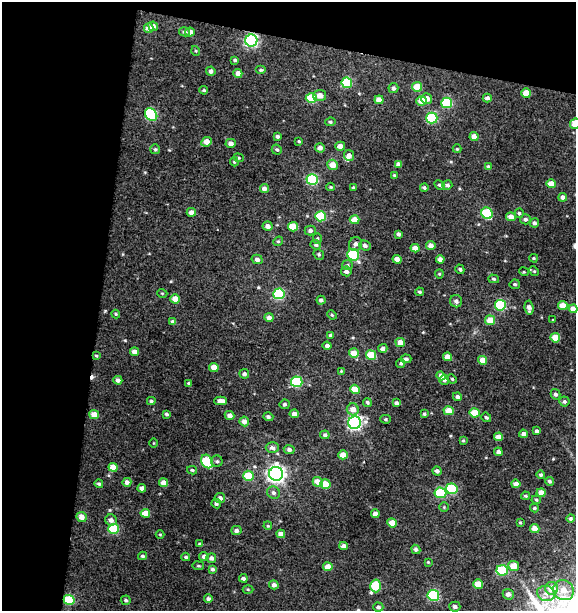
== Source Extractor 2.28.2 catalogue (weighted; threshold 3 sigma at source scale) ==
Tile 1 of 2 x 2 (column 1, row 1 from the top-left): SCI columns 60-633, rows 611-1219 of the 1264 x 1219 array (HDU 1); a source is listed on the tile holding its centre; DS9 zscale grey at full resolution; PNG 578 x 613 px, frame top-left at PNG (2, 2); each listed source drawn as its Kron ellipse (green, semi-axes under 4 px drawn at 4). Shown black and unused: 23% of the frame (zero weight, under 3 of 4 exposures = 1% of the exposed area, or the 3 px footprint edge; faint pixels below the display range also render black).
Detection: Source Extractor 2.28.2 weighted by HDU 2 'WHT'; one run over the whole footprint, this tile lists its part. Background 0.0139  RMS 0.0066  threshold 0.0295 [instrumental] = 3 sigma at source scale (4.5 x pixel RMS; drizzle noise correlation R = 1.50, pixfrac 1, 0.0396/0.0396 arcsec/px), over >= 5 px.
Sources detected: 224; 1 cosmic-ray / hot-pixel residue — neither listed nor drawn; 1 inside a brighter listed object's ellipse — not listed separately; the other 222 listed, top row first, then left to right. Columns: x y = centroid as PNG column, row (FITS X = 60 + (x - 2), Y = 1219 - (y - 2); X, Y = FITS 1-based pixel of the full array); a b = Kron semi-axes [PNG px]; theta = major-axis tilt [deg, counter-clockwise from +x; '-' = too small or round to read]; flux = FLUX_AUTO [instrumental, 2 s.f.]
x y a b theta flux
153 26 5 4 - 2.9
149 28 5 4 - 5.5
184 32 6 4 -13 1.7
190 32 4 4 - 3.5
251 40 6 6 - 110
196 51 5 3 - 0.56
235 60 4 3 - 0.94
261 70 5 4 - 0.82
211 71 5 4 - 2
238 73 4 4 - 3.9
347 83 5 5 - 35
417 87 5 4 - 13
393 88 5 5 - 1.8
204 90 4 3 - 0.82
526 93 5 4 - 8.5
320 95 6 5 - 4.8
311 98 5 5 - 24
487 98 4 4 - 1.7
427 99 5 5 - 5.4
379 100 4 4 - 6.3
421 101 5 5 - 8.1
447 103 5 5 - 41
151 115 7 5 -52 55
432 118 5 5 - 45
330 122 5 4 - 1
575 124 5 5 - 11
277 136 4 4 - 1.3
474 137 4 4 - 5.2
299 141 3 3 - 0.75
207 142 5 4 - 6
231 143 5 4 - 2.9
340 146 5 4 - 5.6
320 148 5 4 - 2.7
155 149 5 5 - 0.98
457 149 4 4 - 0.63
277 150 5 4 - 1.1
349 155 5 5 - 3.1
238 158 5 4 - 0.86
234 162 5 3 - 0.67
398 164 4 4 - 2
333 165 5 5 - 7.1
488 166 4 3 - 0.91
394 175 4 3 - 0.77
312 180 6 5 - 54
551 184 5 4 - 7.2
439 185 6 4 -27 1.1
447 185 5 5 - 1.8
331 187 4 3 - 0.63
353 187 4 3 - 0.74
264 188 4 4 - 2.4
424 188 4 3 - 1.2
563 197 4 4 - 2.9
191 212 4 4 - 3.8
487 213 6 5 - 31
519 213 4 4 - 1.2
321 216 5 5 - 25
511 217 5 4 - 5.3
525 219 5 5 - 1.5
354 220 5 4 - 6.7
534 223 4 4 - 1.5
267 226 5 4 - 2.9
293 227 5 4 - 13
310 231 5 5 - 1.9
398 234 4 3 - 1.6
317 238 5 4 - 0.9
278 241 5 4 - 0.79
356 244 7 6 - 2.4
316 245 5 4 - 1.2
365 245 6 5 - 1.9
431 245 5 4 - 3.3
415 248 4 4 - 4.8
319 254 6 5 - 0.98
353 255 6 5 - 46
534 258 4 3 - 0.77
257 259 5 4 - 2.2
397 259 4 4 - 5.2
440 259 4 4 - 3.1
347 265 5 5 - 1.1
460 269 5 4 - 1.1
346 271 5 5 - 2.1
534 271 5 4 - 0.81
524 272 5 3 - 0.56
439 274 4 4 - 0.68
494 279 5 4 - 1.1
515 284 5 4 - 1.1
420 292 4 3 - 0.91
162 293 5 3 - 0.54
279 294 5 5 - 44
175 299 5 4 - 8.1
321 300 4 4 - 1.9
456 301 6 6 - 2
500 305 5 5 - 45
563 306 5 4 - 7
529 308 7 4 -84 2.6
573 309 4 4 - 4.2
116 314 4 4 - 0.83
332 315 5 3 - 0.69
269 318 4 4 - 3
490 320 5 5 - 10
553 320 3 2 - 0.5
173 322 4 4 - 2.5
331 336 4 4 - 1.9
555 338 5 4 - 12
400 343 5 4 - 6.1
327 346 4 4 - 2.5
383 348 4 4 - 2.5
135 352 4 4 - 4
354 353 5 4 - 9.5
371 355 5 5 - 17
96 356 4 3 - 0.75
447 357 4 4 - 6.7
406 359 5 4 - 1.4
483 360 4 4 - 8
401 363 5 4 - 1.1
214 367 5 4 - 7
341 371 4 4 - 0.56
244 374 5 4 - 2.1
441 376 4 4 - 4.7
452 379 5 4 - 0.71
118 380 4 4 - 2
444 380 5 5 - 1.7
297 382 6 5 - 45
189 383 4 3 - 0.9
355 389 5 4 - 11
555 394 5 4 - 1.7
457 397 4 4 - 1.6
151 401 4 3 - 0.95
221 401 6 4 0 4
367 402 4 4 - 1.1
564 402 5 5 - 1.4
396 403 4 4 - 1.5
285 404 5 5 - 1.2
353 409 6 6 - 5
449 411 5 4 - 7.4
475 413 5 4 - 13
94 414 5 4 - 6.1
167 414 4 3 - 1.1
294 414 5 4 - 3.1
424 414 4 4 - 0.84
230 415 5 4 - 3.2
268 417 5 4 - 1.5
486 417 5 4 - 1.1
386 419 5 4 - 0.84
244 421 5 4 - 3.5
355 423 6 6 - 150
537 431 4 4 - 1.4
523 434 4 4 - 3.2
325 435 5 4 - 1.3
499 437 4 4 - 5.7
463 440 4 4 - 0.77
154 443 4 3 - 0.45
272 448 6 5 - 2.5
289 449 5 4 - 1.9
498 452 4 4 - 2
343 455 4 4 - 6.9
217 461 6 5 - 1.4
207 462 7 5 -60 37
113 467 4 4 - 7
192 470 5 3 - 1
437 471 5 4 - 1.8
276 474 7 7 - 260
541 475 4 4 - 1.2
248 476 5 5 - 18
549 481 4 4 - 1.2
127 482 4 4 - 2.8
318 482 5 4 - 6.5
164 483 5 4 - 5
99 484 4 4 - 1
325 484 5 4 - 12
516 484 4 4 - 4.3
142 488 4 4 - 3.3
452 489 6 5 - 36
273 493 6 6 - 2
440 493 6 5 - 31
541 493 4 4 - 5.1
526 496 4 3 - 0.91
220 498 5 5 - 2.4
536 500 5 4 - 0.78
216 504 5 4 - 1.4
444 507 4 4 - 0.73
534 508 4 3 - 0.91
145 513 5 4 - 9.4
375 514 4 4 - 4.3
81 517 5 4 - 5.3
571 518 4 4 - 1
111 520 6 5 - 2.8
392 523 5 4 - 8.1
520 523 4 3 - 0.68
268 526 4 3 - 0.61
535 528 4 4 - 7.2
114 529 5 5 - 33
236 530 5 4 - 1.9
160 534 4 3 - 0.53
281 534 4 4 - 4.7
200 544 4 3 - 1.2
344 546 4 4 - 2.3
416 549 5 4 - 1.6
142 556 4 3 - 1.2
204 556 4 4 - 2.1
186 557 4 3 - 1.1
211 558 5 5 - 1.9
428 562 4 3 - 0.58
198 566 6 3 -8 0.76
514 566 5 5 - 7.6
328 567 5 4 - 6.8
213 569 4 4 - 1.5
502 570 6 5 - 39
243 578 4 3 - 1.8
478 584 5 4 - 10
274 585 5 4 - 2.8
376 586 6 5 - 24
552 588 6 6 - 10
248 589 5 3 - 0.66
564 590 10 10 - 7.3
508 594 5 5 - 2.6
546 594 9 7 -16 4.1
433 595 6 5 - 51
208 599 4 4 - 1.7
69 600 5 5 - 31
126 600 5 4 - 1.2
378 607 5 4 - 1.5
455 607 5 5 - 1.9
Overlapping masked pixels (flux is a lower limit): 2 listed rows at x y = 251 40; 69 600
Isophote crosses this tile's border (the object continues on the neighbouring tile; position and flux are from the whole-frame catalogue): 1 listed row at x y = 575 124